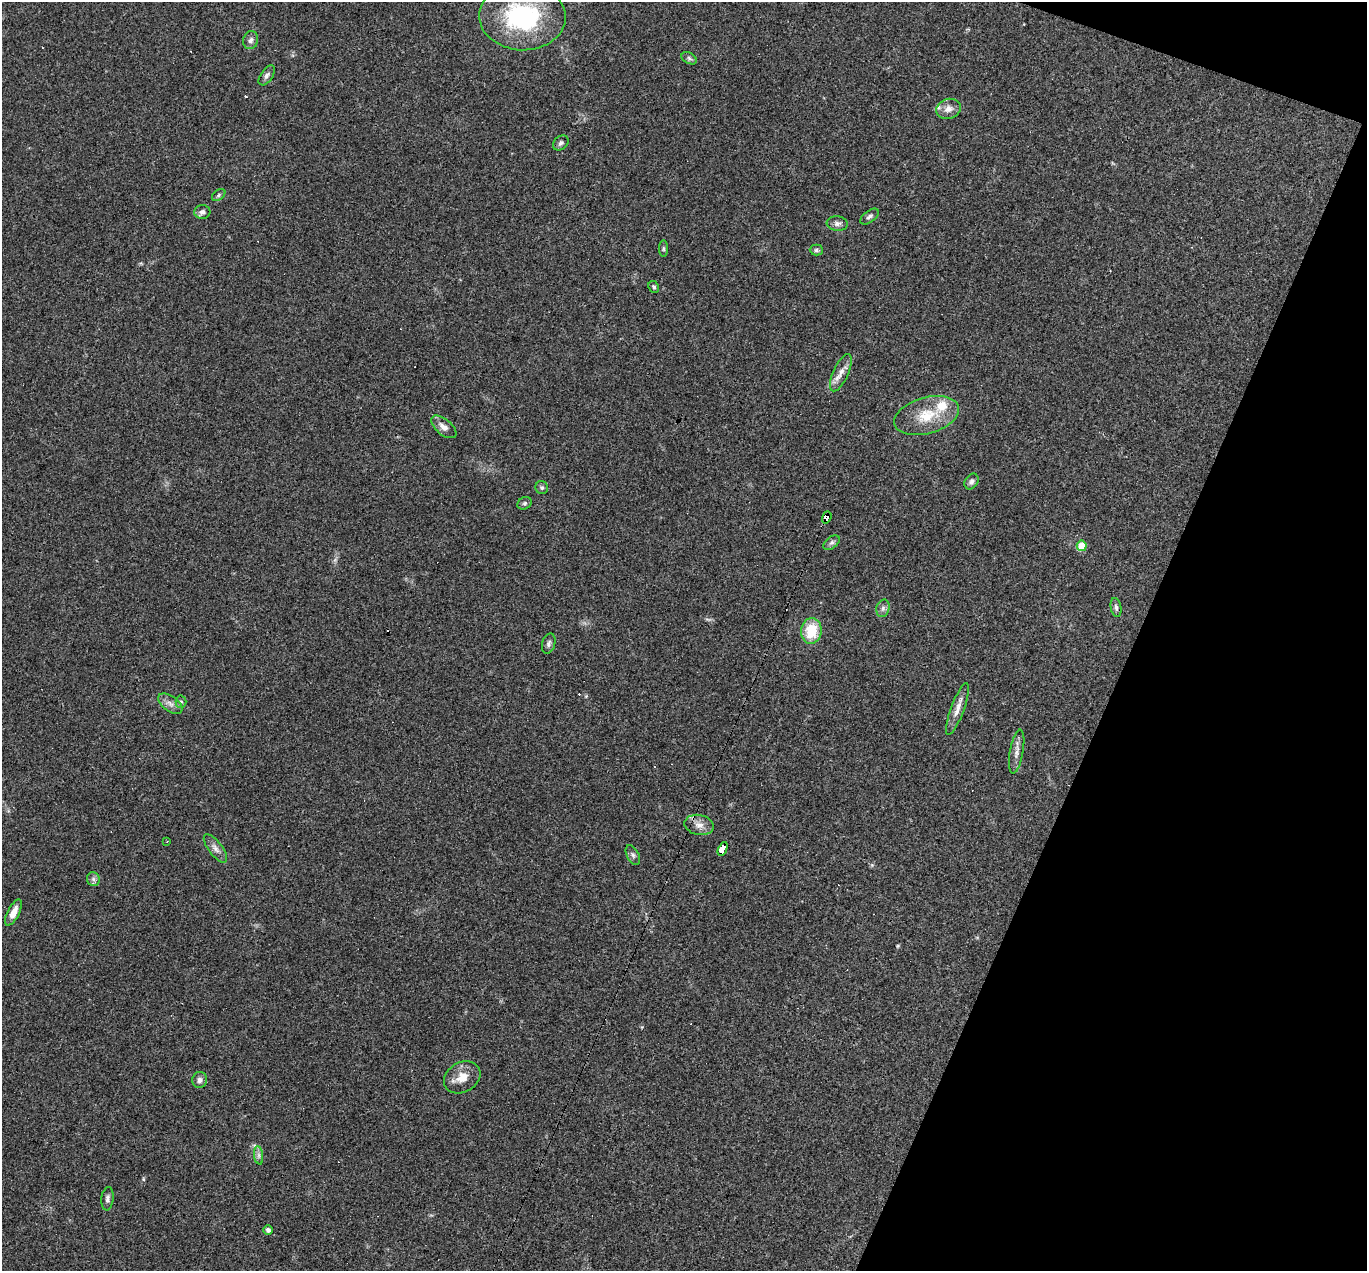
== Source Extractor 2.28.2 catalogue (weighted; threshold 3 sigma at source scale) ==
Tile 8 of 4 x 4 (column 4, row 2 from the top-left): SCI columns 4095-5459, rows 2804-4072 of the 5459 x 5474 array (HDU 1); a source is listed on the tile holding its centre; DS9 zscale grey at full resolution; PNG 1369 x 1273 px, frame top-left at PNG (2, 2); each listed source drawn as its Kron ellipse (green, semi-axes under 4 px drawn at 4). Shown black and unused: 18% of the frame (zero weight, under 3 of 4 exposures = <1% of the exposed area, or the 3 px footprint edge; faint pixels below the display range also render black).
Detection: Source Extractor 2.28.2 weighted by HDU 2 'WHT'; one run over the whole footprint, this tile lists its part. Background 0.0574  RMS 0.0051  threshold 0.0231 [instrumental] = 3 sigma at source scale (4.5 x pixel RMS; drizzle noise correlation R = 1.50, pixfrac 1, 0.05/0.05 arcsec/px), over >= 5 px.
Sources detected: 52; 9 cosmic-ray / hot-pixel residue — neither listed nor drawn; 1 inside a brighter listed object's ellipse — not listed separately; the other 42 listed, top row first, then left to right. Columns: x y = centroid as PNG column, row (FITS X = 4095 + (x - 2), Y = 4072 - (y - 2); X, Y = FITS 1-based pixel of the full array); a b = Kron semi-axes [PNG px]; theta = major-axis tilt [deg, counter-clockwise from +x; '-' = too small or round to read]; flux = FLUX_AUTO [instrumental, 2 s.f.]
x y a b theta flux
522 17 43 33 -1 67
251 40 9 7 72 2.1
689 58 8 5 -31 1.2
267 75 11 6 55 1.9
948 109 12 10 16 4.2
561 143 8 6 40 1.6
219 195 7 5 38 1.1
202 212 8 7 - 1.9
869 217 11 5 37 1.4
837 223 11 7 -6 2
663 249 8 4 90 0.87
816 250 6 5 - 1.2
654 287 6 5 - 1.1
841 373 20 7 65 4.5
927 415 33 18 16 16
444 427 15 7 -40 3.5
971 482 8 6 55 1.7
542 488 7 6 - 1.2
525 503 7 6 - 1
827 517 6 4 71 170
832 543 9 5 37 1.4
1082 546 5 5 - 14
883 608 9 6 75 1.8
1116 608 10 5 -81 1.6
811 631 13 10 82 16
549 644 10 6 74 1.6
181 702 6 5 - 0.96
170 704 14 7 -36 3
957 709 27 6 70 4.8
1017 752 22 6 80 3.5
699 825 15 10 -12 4.3
167 842 3 3 - 0.78
215 848 17 7 -53 3
723 849 7 4 66 76
633 855 11 6 -61 1.5
93 879 7 6 - 1.6
13 913 14 6 63 5.2
462 1077 19 15 30 7.7
200 1080 8 7 - 2
259 1155 9 4 -82 1.5
107 1199 12 6 84 1.7
268 1230 5 4 - 1.5
Overlapping masked pixels (flux is a lower limit): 2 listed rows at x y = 827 517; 723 849